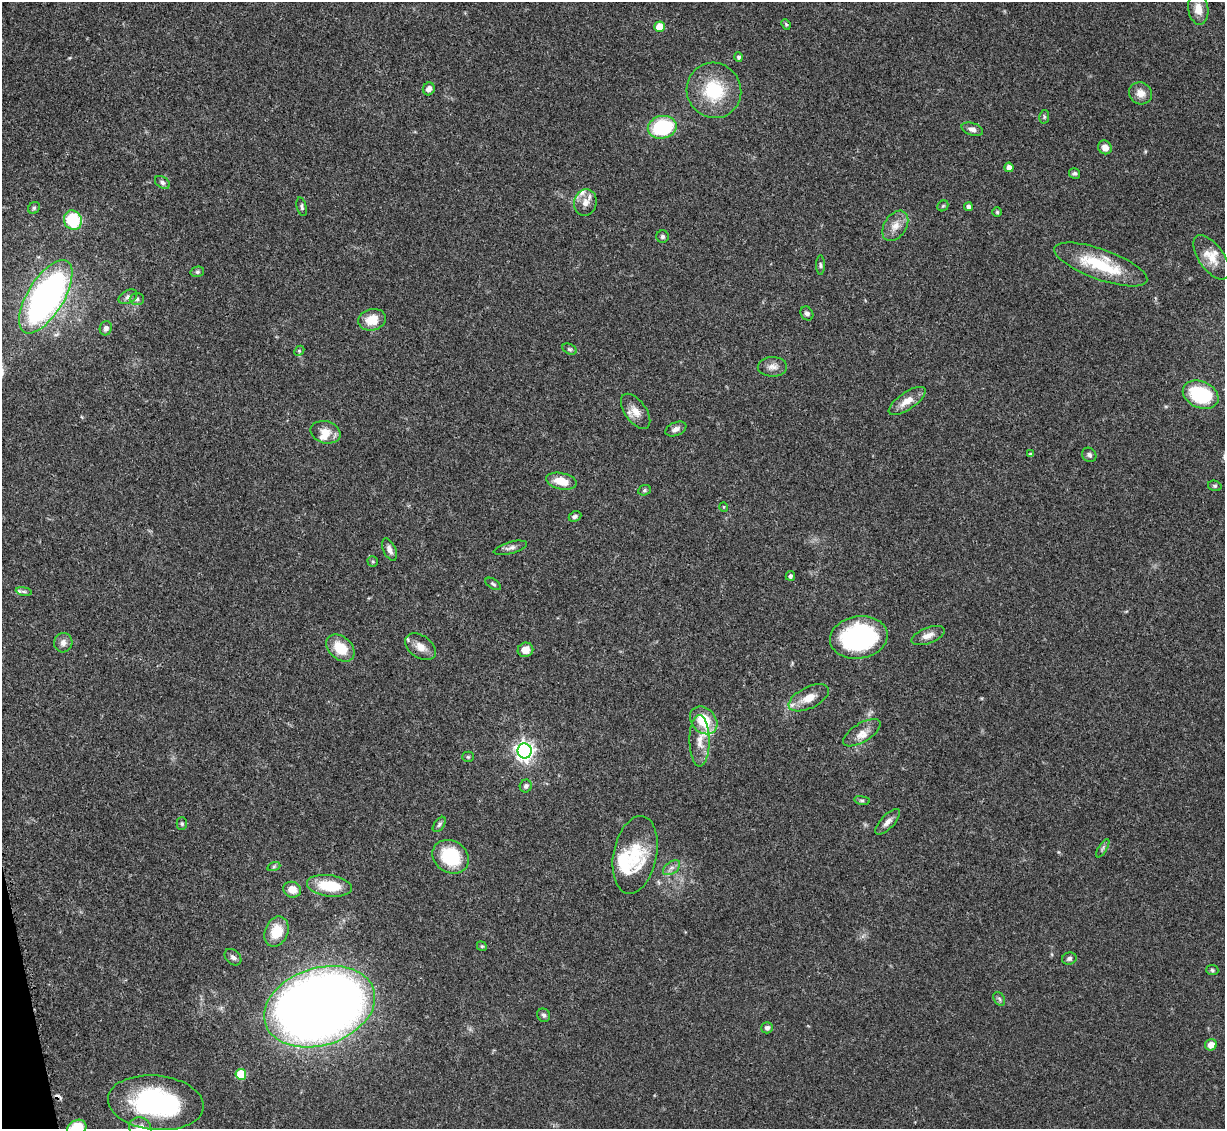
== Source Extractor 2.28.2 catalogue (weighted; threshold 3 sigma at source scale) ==
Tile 7 of 4 x 4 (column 3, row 2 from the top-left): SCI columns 2560-3782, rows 2460-3586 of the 5092 x 5004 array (HDU 1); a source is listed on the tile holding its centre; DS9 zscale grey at full resolution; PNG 1227 x 1131 px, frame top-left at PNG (2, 2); each listed source drawn as its Kron ellipse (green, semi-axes under 4 px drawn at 4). Shown black and unused: <1% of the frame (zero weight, under 3 of 5 exposures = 4% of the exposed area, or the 3 px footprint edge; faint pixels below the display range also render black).
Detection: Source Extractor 2.28.2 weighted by HDU 2 'WHT'; one run over the whole footprint, this tile lists its part. Background 0.0707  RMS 0.0033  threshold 0.0149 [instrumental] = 3 sigma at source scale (4.5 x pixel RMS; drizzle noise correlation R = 1.50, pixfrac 1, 0.05/0.05 arcsec/px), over >= 5 px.
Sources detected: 103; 1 cosmic-ray / hot-pixel residue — neither listed nor drawn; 10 inside a brighter listed object's ellipse — not listed separately; the other 92 listed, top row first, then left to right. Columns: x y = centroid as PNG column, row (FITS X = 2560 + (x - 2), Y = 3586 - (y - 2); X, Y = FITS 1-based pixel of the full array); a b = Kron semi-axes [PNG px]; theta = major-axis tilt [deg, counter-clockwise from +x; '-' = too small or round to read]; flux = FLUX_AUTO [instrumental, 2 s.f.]
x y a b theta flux
1198 9 15 10 -81 3.8
786 24 5 4 - 0.43
659 27 5 5 - 7.5
738 57 5 4 - 0.7
429 89 6 6 - 1.6
714 90 28 27 - 18
1141 93 12 11 - 2.9
1044 117 7 5 80 0.53
662 127 14 11 11 24
972 129 11 6 -17 1.7
1105 147 7 6 - 2.4
1009 167 5 4 - 1.9
1075 173 5 5 - 0.71
162 182 8 5 -34 0.95
585 202 13 11 75 2.9
943 206 6 5 - 0.45
302 207 9 5 -76 0.79
968 207 4 4 - 1.1
34 208 6 5 - 0.57
997 212 5 5 - 0.44
73 220 10 8 -64 16
895 226 17 11 57 3.3
663 236 6 6 - 0.71
1211 257 25 12 -55 5.1
1101 264 49 15 -20 20
820 265 10 4 -89 0.63
197 272 7 5 14 0.64
46 297 41 18 58 120
128 297 10 6 28 1.2
137 299 7 6 - 0.85
807 313 7 6 - 1.1
372 320 14 10 15 5.9
106 328 7 6 - 1.3
570 349 7 5 -26 0.58
299 351 5 4 - 0.45
772 367 14 10 2 2.3
1201 395 18 13 -24 24
907 401 21 8 34 3.9
636 411 20 10 -54 3.6
676 429 11 6 23 1.7
325 432 15 11 -15 3.7
1031 454 4 3 - 0.47
1089 455 7 6 - 0.96
561 481 15 8 -12 5.2
1215 486 7 5 -15 0.56
644 490 6 5 - 0.57
724 507 5 3 - 0.28
575 516 6 5 - 0.75
510 548 17 6 15 1.5
389 549 12 6 -65 1.7
373 561 5 5 - 0.51
790 576 5 4 - 0.84
493 584 8 5 -34 0.65
24 591 8 4 -8 0.72
928 636 17 8 21 2.5
859 637 29 21 9 46
63 643 10 9 - 1.6
420 647 17 11 -35 3.2
340 648 16 11 -42 8.4
525 650 8 7 - 3.2
809 698 22 10 26 4.8
704 720 15 12 -46 10
862 733 21 9 32 3.1
700 741 26 10 -90 4.7
525 751 7 7 - 160
468 757 5 5 - 0.48
526 786 6 6 - 1
862 800 8 4 -8 0.61
888 822 16 6 47 2
182 824 6 5 - 0.53
439 824 9 5 53 0.74
1103 848 10 3 58 0.68
635 855 39 21 78 15
451 857 19 16 -34 18
274 866 6 4 20 0.51
672 868 10 6 36 1.3
329 886 22 10 -8 11
292 890 9 7 -17 3.8
276 932 16 11 68 7.6
482 946 5 4 - 0.41
233 957 9 7 -44 1.1
1069 959 7 6 - 0.85
1212 970 6 5 - 0.56
999 999 7 5 -58 0.66
320 1007 57 38 18 470
544 1015 7 6 - 0.81
767 1028 6 5 - 0.99
1211 1045 6 5 - 3
241 1074 5 5 - 15
156 1103 48 27 -6 54
77 1128 10 7 24 9.1
140 1128 12 10 -44 4.1
Isophote crosses this tile's border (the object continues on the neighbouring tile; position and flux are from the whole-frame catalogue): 2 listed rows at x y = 77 1128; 140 1128